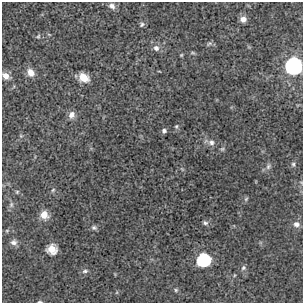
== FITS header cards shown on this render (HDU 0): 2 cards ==
NAXIS1  =                  301 /  Axis Length
NAXIS2  =                  301 /  Axis Length

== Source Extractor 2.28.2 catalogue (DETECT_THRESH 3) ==
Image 301 x 301 px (HDU 0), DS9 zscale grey, 1 PNG px = 1 image px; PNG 305 x 305 px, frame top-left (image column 1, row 301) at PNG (2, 2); no overlay
Background 8.71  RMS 0.026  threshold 0.0768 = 3 sigma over >= 5 px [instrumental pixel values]
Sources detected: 36; all 36 listed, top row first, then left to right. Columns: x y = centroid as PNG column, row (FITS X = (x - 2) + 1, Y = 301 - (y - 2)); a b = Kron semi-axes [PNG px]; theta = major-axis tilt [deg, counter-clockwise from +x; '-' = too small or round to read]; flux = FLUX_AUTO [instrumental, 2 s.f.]
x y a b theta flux
112 6 9 7 -50 7.8
243 19 7 7 - 10
142 24 8 6 38 3.9
38 36 6 5 - 2.6
209 44 9 4 24 3.4
156 48 8 8 - 7.8
193 53 7 4 -1 2.5
181 55 4 4 - 1.8
293 66 10 10 - 270
30 72 10 8 -52 14
6 76 9 6 -33 13
84 77 10 7 -32 26
72 115 9 7 67 9.8
176 126 6 5 - 2.9
164 131 5 5 - 4.2
21 136 5 4 - 2.1
211 142 9 8 - 8.4
222 149 6 5 - 2.9
293 164 7 5 -77 3.3
268 166 9 6 52 5.7
301 182 6 3 -19 1.7
53 190 6 4 45 2.3
17 192 5 4 - 2.1
246 199 6 5 - 2.8
11 205 8 6 90 4.3
44 215 9 8 - 20
205 223 8 5 -18 4
296 224 9 7 -18 8.1
94 228 8 6 -2 4
14 242 9 8 - 6.9
52 249 8 7 - 28
203 260 10 9 - 85
243 268 7 6 - 4
85 271 8 5 15 4
176 290 5 4 - 2.3
40 302 6 2 -3 2.1
At the frame edge (FLAGS 8, measured only in part): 4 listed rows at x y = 293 66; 6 76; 301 182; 40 302